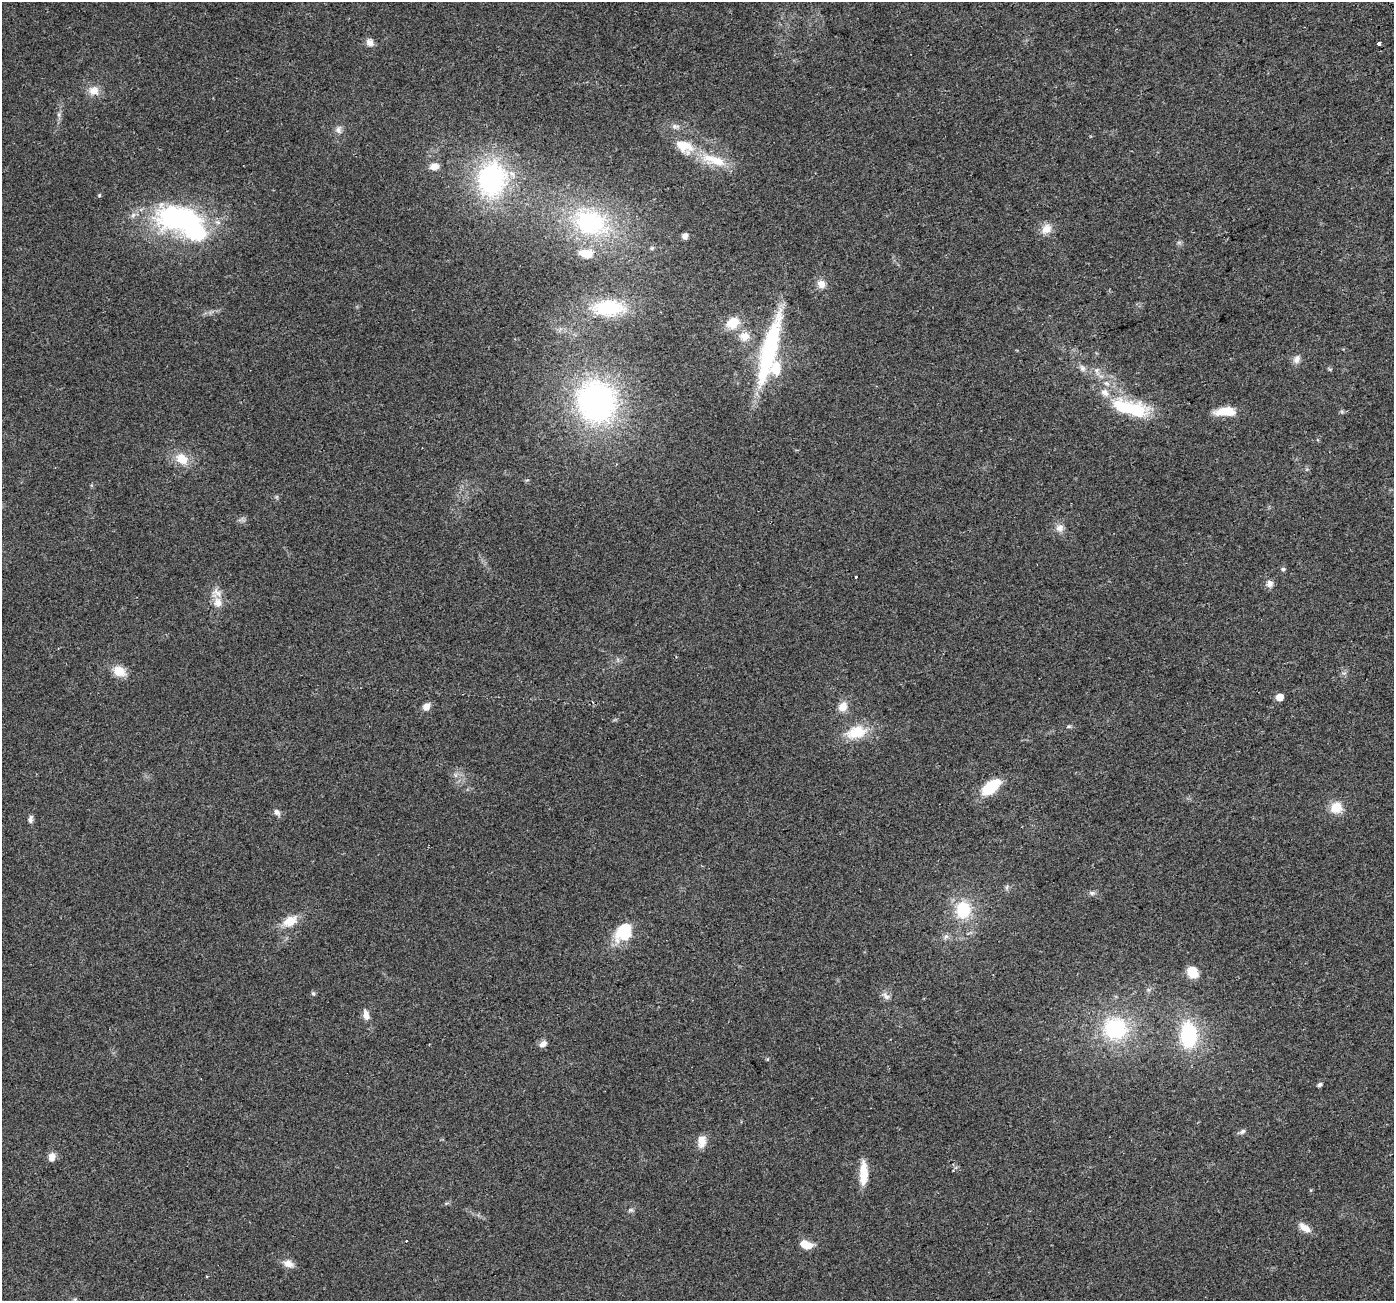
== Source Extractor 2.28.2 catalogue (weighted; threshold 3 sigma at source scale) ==
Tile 10 of 4 x 4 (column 2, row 3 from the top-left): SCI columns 1422-2813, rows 1395-2693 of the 5630 x 5441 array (HDU 1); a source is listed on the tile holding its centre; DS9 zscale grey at full resolution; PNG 1396 x 1303 px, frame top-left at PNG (2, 2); no overlay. Shown black and unused: <1% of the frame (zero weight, under 2 of 3 exposures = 2% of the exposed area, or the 3 px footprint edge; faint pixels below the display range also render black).
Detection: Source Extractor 2.28.2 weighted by HDU 2 'WHT'; one run over the whole footprint, this tile lists its part. Background 0.059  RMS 0.0083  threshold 0.0372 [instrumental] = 3 sigma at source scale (4.5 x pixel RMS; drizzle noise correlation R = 1.50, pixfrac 1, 0.0396/0.0396 arcsec/px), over >= 5 px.
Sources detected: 71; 5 inside a brighter listed object's ellipse — not listed separately; the other 66 listed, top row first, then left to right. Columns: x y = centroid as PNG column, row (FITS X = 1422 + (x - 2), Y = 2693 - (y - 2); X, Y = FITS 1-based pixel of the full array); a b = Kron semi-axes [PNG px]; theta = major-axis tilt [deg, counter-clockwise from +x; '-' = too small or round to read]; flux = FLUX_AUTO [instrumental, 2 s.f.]
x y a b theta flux
370 43 9 8 - 4.6
1379 43 4 3 - 7.2
94 90 14 12 5 8
59 115 7 4 -72 1.6
675 126 13 6 -5 3.3
338 130 10 8 -84 3.6
714 160 41 13 -17 24
434 166 10 7 7 6.1
492 179 39 32 79 120
99 195 5 4 - 0.92
183 220 49 24 -24 200
590 222 47 33 -16 94
1046 229 14 10 41 8.3
685 236 6 6 - 3.4
652 248 5 5 - 1.2
821 284 11 9 -58 5.9
608 308 30 16 1 48
733 323 15 12 30 16
744 336 13 12 - 9.5
769 350 87 16 75 95
1297 359 12 8 61 4.3
1082 368 10 7 -62 3.3
1330 369 6 3 17 0.89
1097 371 14 8 -77 4.9
596 401 39 36 -78 210
1129 408 48 17 -14 49
1225 411 24 10 2 16
182 459 18 13 -30 14
1060 528 11 9 36 5
1283 569 6 5 - 1.4
855 577 3 3 - 4.1
1270 584 9 8 - 4
218 602 15 12 -80 9.1
119 671 15 11 -27 12
1279 697 5 5 - 10
426 706 9 7 51 4.9
843 707 12 10 54 7.7
1069 726 6 4 18 1.1
856 732 25 14 16 23
991 787 22 11 41 30
1336 808 13 12 - 13
277 812 8 6 -41 3.5
30 819 11 5 82 2.6
1007 887 7 4 71 1.4
1092 893 6 6 - 1.8
963 910 19 17 84 31
290 921 16 10 28 14
624 931 18 13 61 37
946 937 8 6 35 2.4
1192 972 13 10 -56 13
313 993 6 5 - 1.4
886 996 13 6 -42 3.6
366 1015 13 7 -80 5.4
1115 1029 26 23 -9 66
1188 1035 30 19 -90 57
543 1044 8 6 35 4.6
1319 1085 5 4 - 2.1
1243 1131 8 6 44 2.1
701 1141 15 9 -85 8
52 1157 10 8 79 5.6
863 1173 27 9 88 16
630 1210 7 5 10 1.5
1305 1228 15 8 -36 7.5
407 1241 3 2 - 0.91
806 1245 11 7 -21 13
288 1264 13 9 -19 6.3